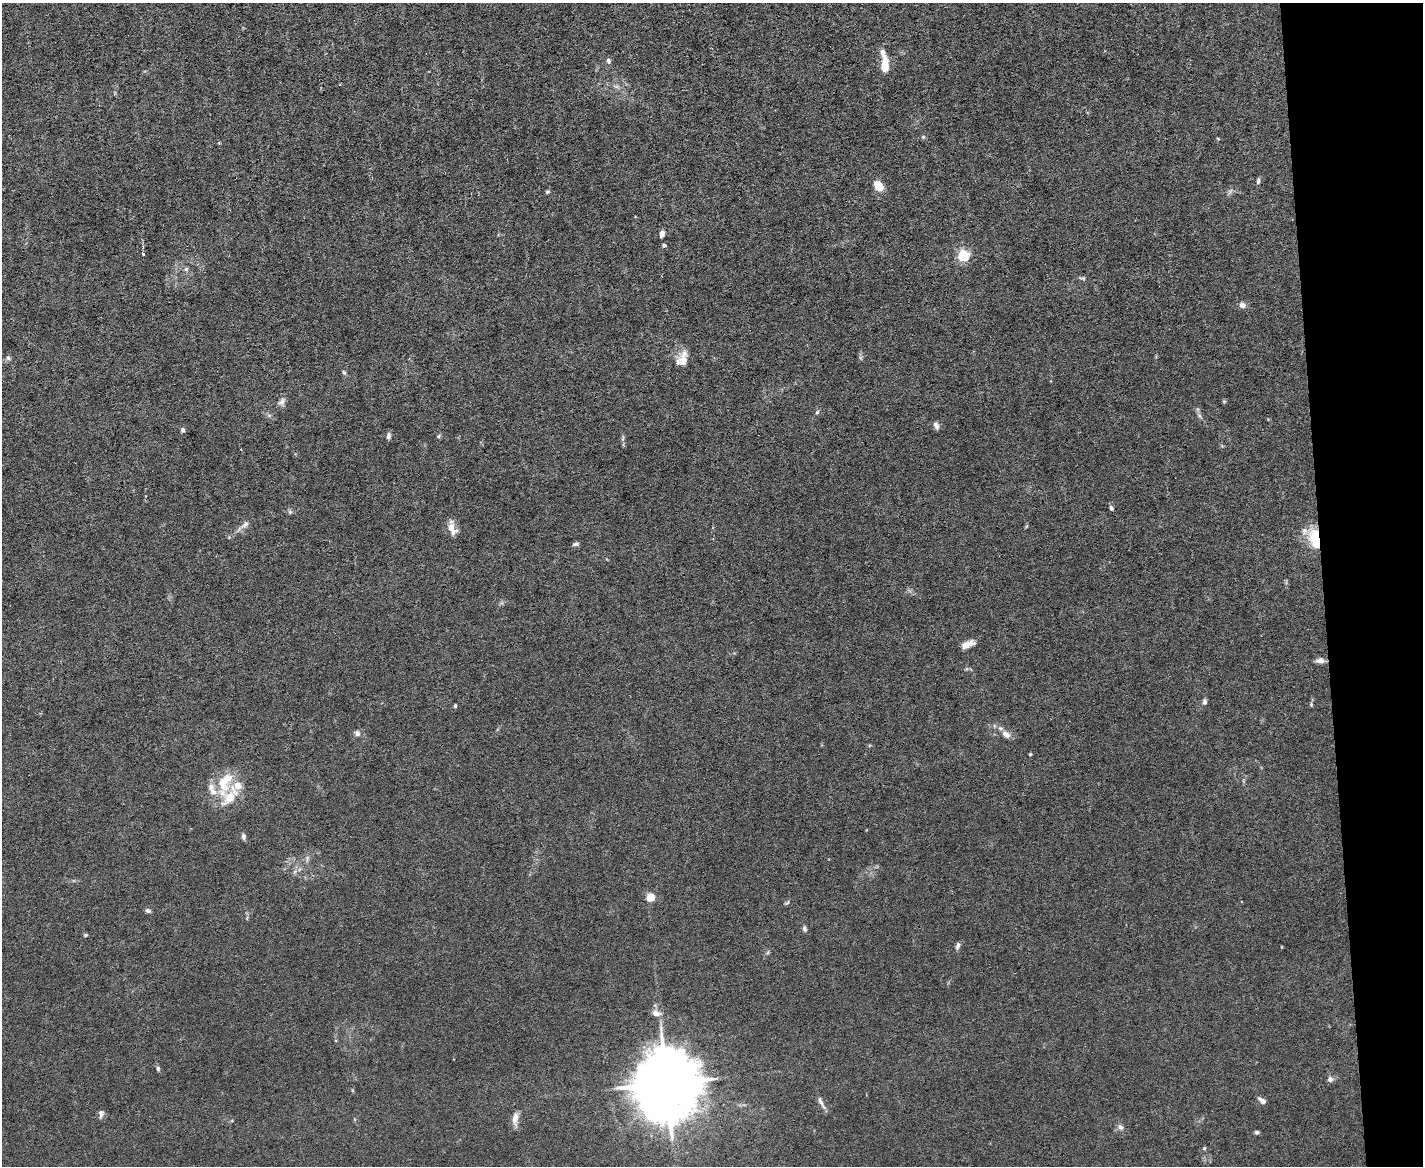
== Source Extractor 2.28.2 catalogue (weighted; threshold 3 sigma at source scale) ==
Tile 9 of 3 x 4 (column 3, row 3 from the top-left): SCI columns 3082-4502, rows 1165-2328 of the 4630 x 4656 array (HDU 1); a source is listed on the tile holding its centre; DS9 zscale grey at full resolution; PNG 1425 x 1168 px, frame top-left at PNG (2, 3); no overlay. Shown black and unused: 7% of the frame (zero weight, under 3 of 6 exposures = <1% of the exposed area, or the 3 px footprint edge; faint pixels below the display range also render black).
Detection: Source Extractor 2.28.2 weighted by HDU 2 'WHT'; one run over the whole footprint, this tile lists its part. Background 0.0197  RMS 0.0027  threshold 0.0112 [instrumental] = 3 sigma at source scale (4.09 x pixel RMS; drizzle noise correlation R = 1.36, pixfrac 0.8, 0.05/0.05 arcsec/px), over >= 5 px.
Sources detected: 74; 7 inside a brighter listed object's ellipse — not listed separately; the other 67 listed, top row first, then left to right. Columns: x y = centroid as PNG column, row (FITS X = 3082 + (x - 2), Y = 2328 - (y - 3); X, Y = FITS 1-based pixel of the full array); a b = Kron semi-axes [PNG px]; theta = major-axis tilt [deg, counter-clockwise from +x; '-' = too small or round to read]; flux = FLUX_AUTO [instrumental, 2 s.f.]
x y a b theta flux
608 61 7 5 -73 0.74
885 65 18 7 -89 5.4
616 86 11 5 -11 0.9
923 137 6 5 - 0.4
1218 139 5 3 - 0.23
219 143 4 4 - 0.25
1258 181 7 4 83 0.64
878 186 15 10 -48 3
1230 191 7 4 71 0.59
547 192 5 4 - 0.42
662 233 7 4 73 1.5
664 245 5 5 - 0.44
143 254 3 3 - 0.6
963 256 5 5 - 34
186 269 6 6 - 0.61
1082 278 9 5 -9 0.53
1242 305 9 7 -23 1.2
8 358 7 6 - 0.68
682 359 20 13 67 3.8
344 372 7 4 -61 0.47
1224 401 5 5 - 0.35
282 402 12 8 43 1.2
817 412 6 5 - 0.46
1199 416 9 4 -51 0.72
936 425 9 6 -67 0.96
183 430 5 5 - 0.74
388 436 9 5 88 0.87
439 436 6 5 - 0.49
1111 508 7 4 -58 0.58
290 512 6 6 - 0.54
245 524 12 7 44 1.5
1026 526 6 4 46 0.28
451 527 17 9 83 2.5
229 537 5 5 - 0.32
1315 539 23 11 -73 10
576 544 8 5 11 0.68
968 644 15 6 22 2.2
1320 661 9 6 0 1.5
1205 702 8 5 -90 0.73
1311 704 5 4 - 0.36
455 706 5 3 - 0.36
357 733 7 6 - 1.1
1006 734 11 8 -40 2.1
1030 754 3 3 - 0.41
224 782 33 17 72 9.4
243 836 7 5 -81 0.81
307 859 11 5 83 0.82
300 869 6 5 - 0.64
650 897 5 5 - 9.1
787 903 7 4 23 0.39
148 911 7 4 -11 0.71
247 918 6 4 73 0.33
804 929 8 5 -82 0.66
85 935 5 4 - 0.38
958 946 9 5 69 0.91
768 952 6 4 71 0.4
656 1013 13 8 -9 1.6
158 1069 7 5 -75 0.5
1330 1079 7 7 - 0.96
666 1083 21 17 89 2600
1262 1100 10 5 -38 1.3
821 1103 19 5 -62 1.3
101 1114 11 6 84 0.96
515 1119 16 7 85 2.4
1120 1127 9 7 -34 1
1257 1132 5 4 - 0.56
1204 1148 5 4 - 0.44
Overlapping masked pixels (flux is a lower limit): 1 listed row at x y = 1315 539